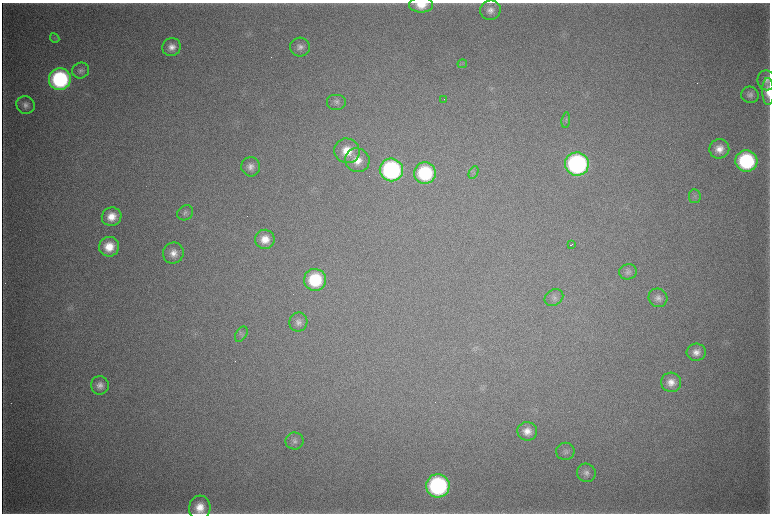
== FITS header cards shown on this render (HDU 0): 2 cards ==
NAXIS1  =                 1536 / length of data axis 1
NAXIS2  =                 1023 / length of data axis 2

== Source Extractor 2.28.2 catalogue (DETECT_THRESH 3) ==
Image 1536 x 1023 px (HDU 0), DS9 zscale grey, zoomed out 1/2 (1 PNG px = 2 x 2 image px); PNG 772 x 516 px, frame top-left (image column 1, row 1022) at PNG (2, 3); each listed source drawn as its Kron ellipse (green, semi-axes under 4 px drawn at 4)
Background 4330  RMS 37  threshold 111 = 3 sigma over >= 5 px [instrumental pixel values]
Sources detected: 49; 3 cannot appear on this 1/2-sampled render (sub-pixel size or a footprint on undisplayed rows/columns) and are neither listed nor drawn; the other 46 listed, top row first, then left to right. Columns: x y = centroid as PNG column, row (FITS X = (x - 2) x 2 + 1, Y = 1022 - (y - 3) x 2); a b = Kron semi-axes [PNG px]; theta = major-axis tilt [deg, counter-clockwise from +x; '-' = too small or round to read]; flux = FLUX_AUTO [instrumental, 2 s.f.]
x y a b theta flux
421 5 12 7 0 1.3e+05
490 10 10 9 - 5.9e+04
55 38 5 3 - 1.2e+04
171 47 9 8 - 6.7e+04
300 47 10 9 - 5.4e+04
462 64 5 2 - 8.5e+03
81 70 8 8 - 3.2e+04
60 79 11 11 - 1.1e+06
766 80 10 8 -72 4.3e+04
768 92 13 6 -89 8.2e+04
750 95 9 8 - 3.6e+04
444 99 2 1 - 4.3e+03
336 102 10 8 0 3.2e+04
25 105 9 8 - 4.6e+04
566 120 7 3 81 1.4e+04
719 149 10 9 - 8.9e+04
347 151 13 12 - 1.8e+05
357 160 12 12 - 1.2e+05
746 161 11 10 - 9.2e+05
577 164 12 11 - 1.8e+06
251 167 9 9 - 5.5e+04
391 170 11 11 - 1.5e+06
425 173 11 10 - 6.3e+05
473 173 6 1 62 7.0e+03
695 196 7 6 - 2.2e+04
185 213 8 7 - 2.5e+04
112 217 10 9 - 1.2e+05
265 239 10 9 - 1.1e+05
571 244 3 1 - 9.2e+03
109 247 10 10 - 1.6e+05
173 253 11 10 - 7.7e+04
628 272 9 7 14 3.0e+04
315 280 11 11 - 4.6e+05
554 298 10 7 32 3.5e+04
658 298 9 9 - 4.4e+04
298 322 9 9 - 4.6e+04
241 334 8 5 57 1.9e+04
696 352 9 8 - 6.7e+04
671 382 10 9 - 8.3e+04
100 385 9 9 - 5.6e+04
527 431 10 9 - 8.3e+04
294 441 9 8 - 3.9e+04
565 451 9 8 - 3.3e+04
586 473 9 9 - 4.3e+04
438 486 12 11 - 1.4e+06
200 508 12 10 77 1.3e+05
At the frame edge (FLAGS 8, measured only in part): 3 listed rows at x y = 421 5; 768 92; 200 508
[3 sub-pixel or undisplayed-footprint detections neither listed nor drawn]